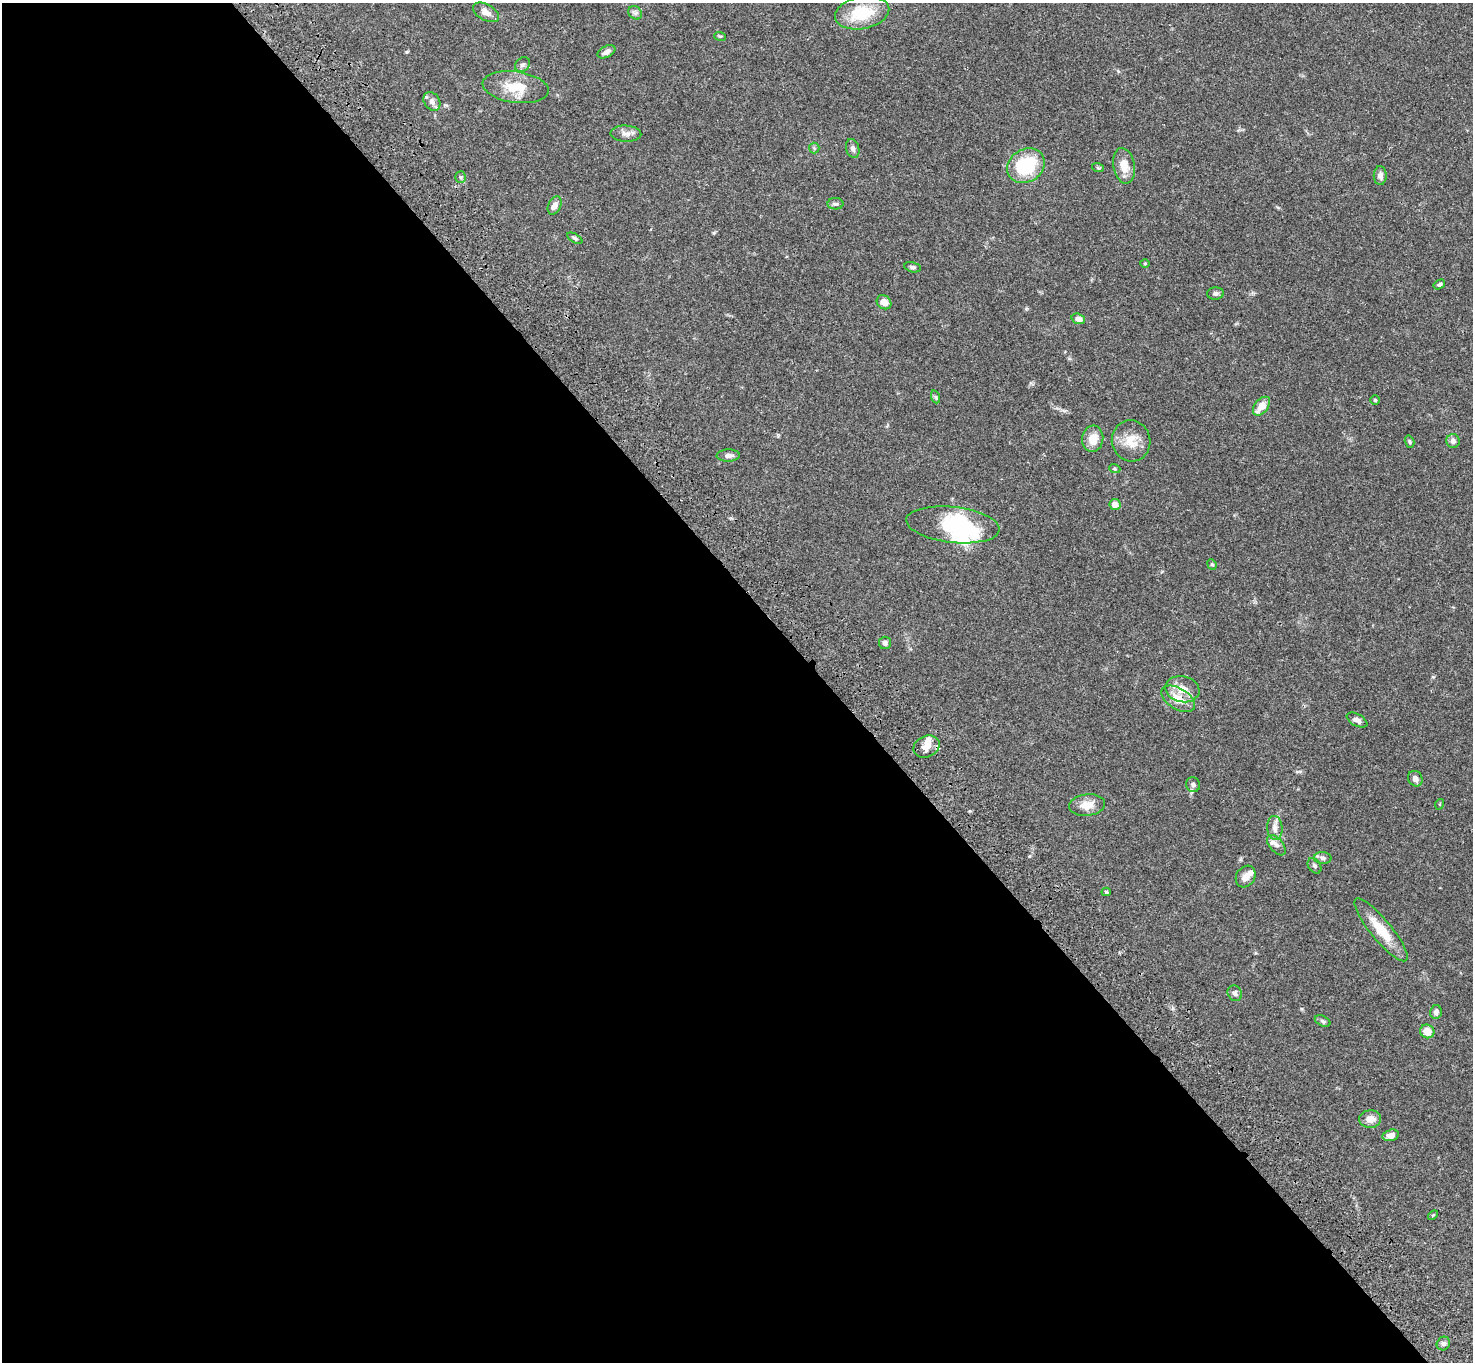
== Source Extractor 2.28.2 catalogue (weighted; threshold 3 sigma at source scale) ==
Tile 9 of 4 x 4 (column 1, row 3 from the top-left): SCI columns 106-1576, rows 1741-3100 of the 6094 x 6064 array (HDU 1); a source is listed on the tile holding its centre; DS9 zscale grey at full resolution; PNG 1475 x 1364 px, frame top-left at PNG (2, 3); each listed source drawn as its Kron ellipse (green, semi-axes under 4 px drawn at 4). Shown black and unused: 56% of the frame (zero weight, under 3 of 4 exposures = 6% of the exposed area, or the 3 px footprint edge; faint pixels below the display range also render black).
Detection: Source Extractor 2.28.2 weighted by HDU 2 'WHT'; one run over the whole footprint, this tile lists its part. Background 0.0621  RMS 0.0055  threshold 0.0245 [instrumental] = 3 sigma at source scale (4.5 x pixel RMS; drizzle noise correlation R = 1.50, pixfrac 1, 0.05/0.05 arcsec/px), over >= 5 px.
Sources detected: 66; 1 inside a brighter object's white glare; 1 cosmic-ray / hot-pixel residue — neither listed nor drawn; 3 inside a brighter listed object's ellipse — not listed separately; the other 61 listed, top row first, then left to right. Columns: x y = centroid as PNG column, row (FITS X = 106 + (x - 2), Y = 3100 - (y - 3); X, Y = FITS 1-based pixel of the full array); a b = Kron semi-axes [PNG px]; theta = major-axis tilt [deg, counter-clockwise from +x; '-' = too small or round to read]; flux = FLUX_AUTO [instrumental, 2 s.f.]
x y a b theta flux
486 12 14 8 -29 3.6
635 13 7 6 - 1.2
862 13 27 16 11 21
720 36 6 3 -16 0.6
606 52 10 5 28 2.3
522 65 8 6 42 1.5
516 87 33 15 -8 13
432 101 10 7 -57 2.7
626 134 15 8 -3 2.8
814 148 5 5 - 0.71
853 148 10 6 -73 1.8
1026 166 20 16 32 31
1124 166 18 10 -79 6.8
1098 168 6 3 -18 0.59
1380 176 9 6 -88 2.1
461 177 6 5 - 0.9
836 204 8 5 0 1.3
555 206 9 6 64 3
575 238 8 4 -30 0.91
1145 263 5 3 - 0.47
913 267 8 5 -11 1.2
1439 284 6 4 32 0.93
1215 293 8 6 1 1.5
884 302 8 6 -40 4.2
1078 319 7 5 -18 3
936 397 7 4 -71 0.72
1375 400 5 5 - 0.63
1261 406 11 6 50 6.3
1093 439 13 10 84 7.5
1131 441 20 19 - 9.4
1453 441 7 7 - 1.9
1410 442 6 4 -73 0.76
728 456 11 6 3 2.1
1115 469 6 3 -18 0.58
1115 505 6 5 - 4.4
953 525 47 18 -6 43
1212 564 5 4 - 0.69
885 643 6 6 - 1.5
1182 689 17 13 -12 6.9
1178 699 19 10 -31 8.6
1357 720 11 6 -28 2.5
926 747 13 10 25 4.8
1415 779 8 7 - 2.2
1193 785 7 7 - 1.6
1440 804 5 3 - 0.48
1087 805 18 10 7 5.9
1275 828 12 7 -85 3.2
1276 845 12 6 -51 2.1
1323 858 9 6 -1 1.4
1315 866 8 6 -56 1.3
1246 876 11 9 59 3.7
1106 892 4 4 - 0.72
1381 930 40 10 -50 13
1235 993 8 7 - 1.4
1436 1012 7 5 80 1.7
1323 1021 8 5 -27 1
1427 1031 7 6 - 5.4
1370 1119 11 9 3 4.5
1391 1135 8 5 15 2.9
1433 1215 6 3 43 0.52
1443 1344 7 6 - 1.5